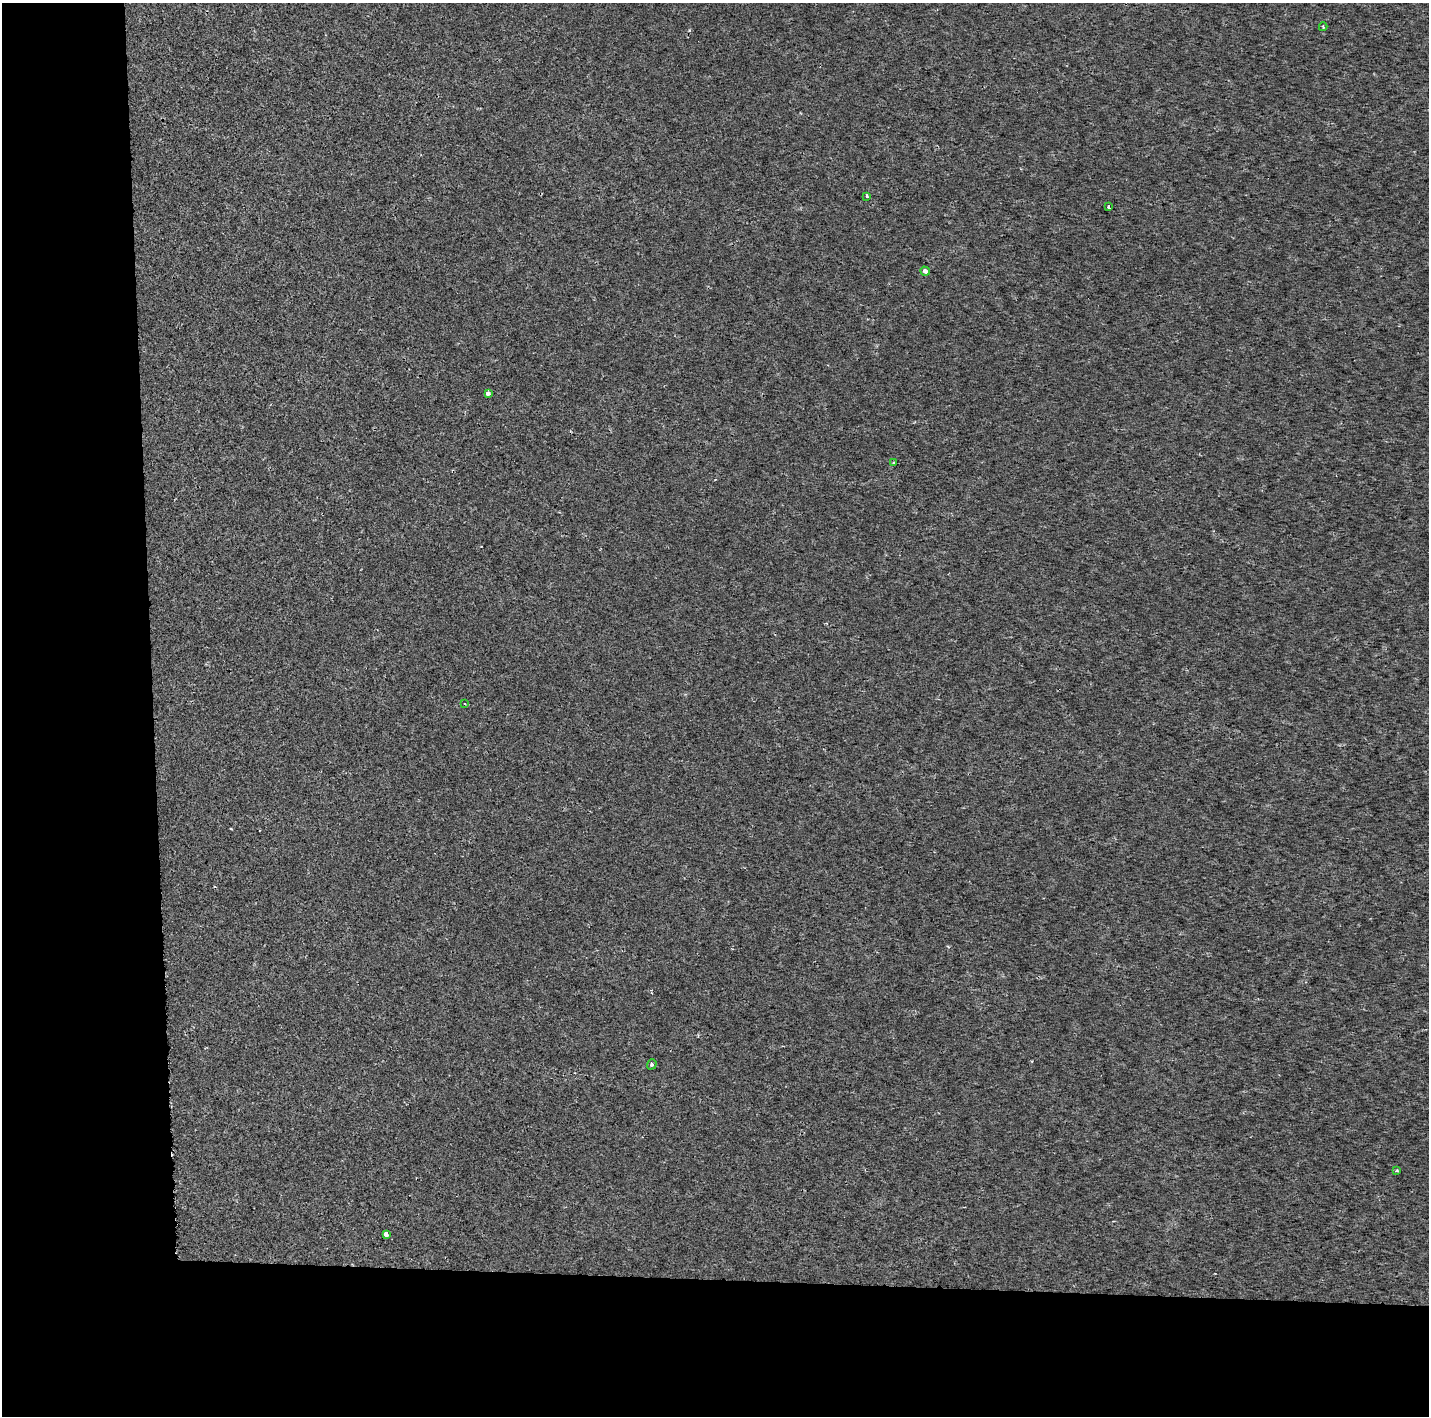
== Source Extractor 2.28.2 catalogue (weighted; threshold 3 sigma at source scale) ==
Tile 7 of 3 x 3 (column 1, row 3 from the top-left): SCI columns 2660-4086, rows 1-1414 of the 7053 x 4355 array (HDU 1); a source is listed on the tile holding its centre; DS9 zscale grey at full resolution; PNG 1431 x 1418 px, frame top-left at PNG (2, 3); each listed source drawn as its Kron ellipse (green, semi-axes under 4 px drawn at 4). Shown black and unused: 19% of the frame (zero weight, under 2 of 3 exposures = <1% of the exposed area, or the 3 px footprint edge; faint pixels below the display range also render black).
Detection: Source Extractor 2.28.2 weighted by HDU 2 'WHT'; one run over the whole footprint, this tile lists its part. Background 1.73e-04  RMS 0.0022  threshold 0.0101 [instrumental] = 3 sigma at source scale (4.5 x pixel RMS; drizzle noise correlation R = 1.50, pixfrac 1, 0.0396/0.0396 arcsec/px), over >= 5 px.
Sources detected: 11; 1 cosmic-ray / hot-pixel residue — neither listed nor drawn; the other 10 listed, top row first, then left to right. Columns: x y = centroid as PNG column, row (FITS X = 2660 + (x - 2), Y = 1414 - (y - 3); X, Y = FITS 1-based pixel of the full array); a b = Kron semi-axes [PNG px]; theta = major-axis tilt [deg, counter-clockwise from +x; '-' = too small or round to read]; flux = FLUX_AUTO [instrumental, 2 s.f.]
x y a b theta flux
1323 27 4 3 - 0.24
867 196 4 3 - 0.42
1109 207 3 3 - 2
925 271 5 4 - 0.87
488 394 4 3 - 1.2
894 462 3 3 - 0.47
464 704 3 3 - 0.52
652 1064 5 4 - 0.36
1397 1171 4 3 - 0.3
386 1234 4 3 - 2.4